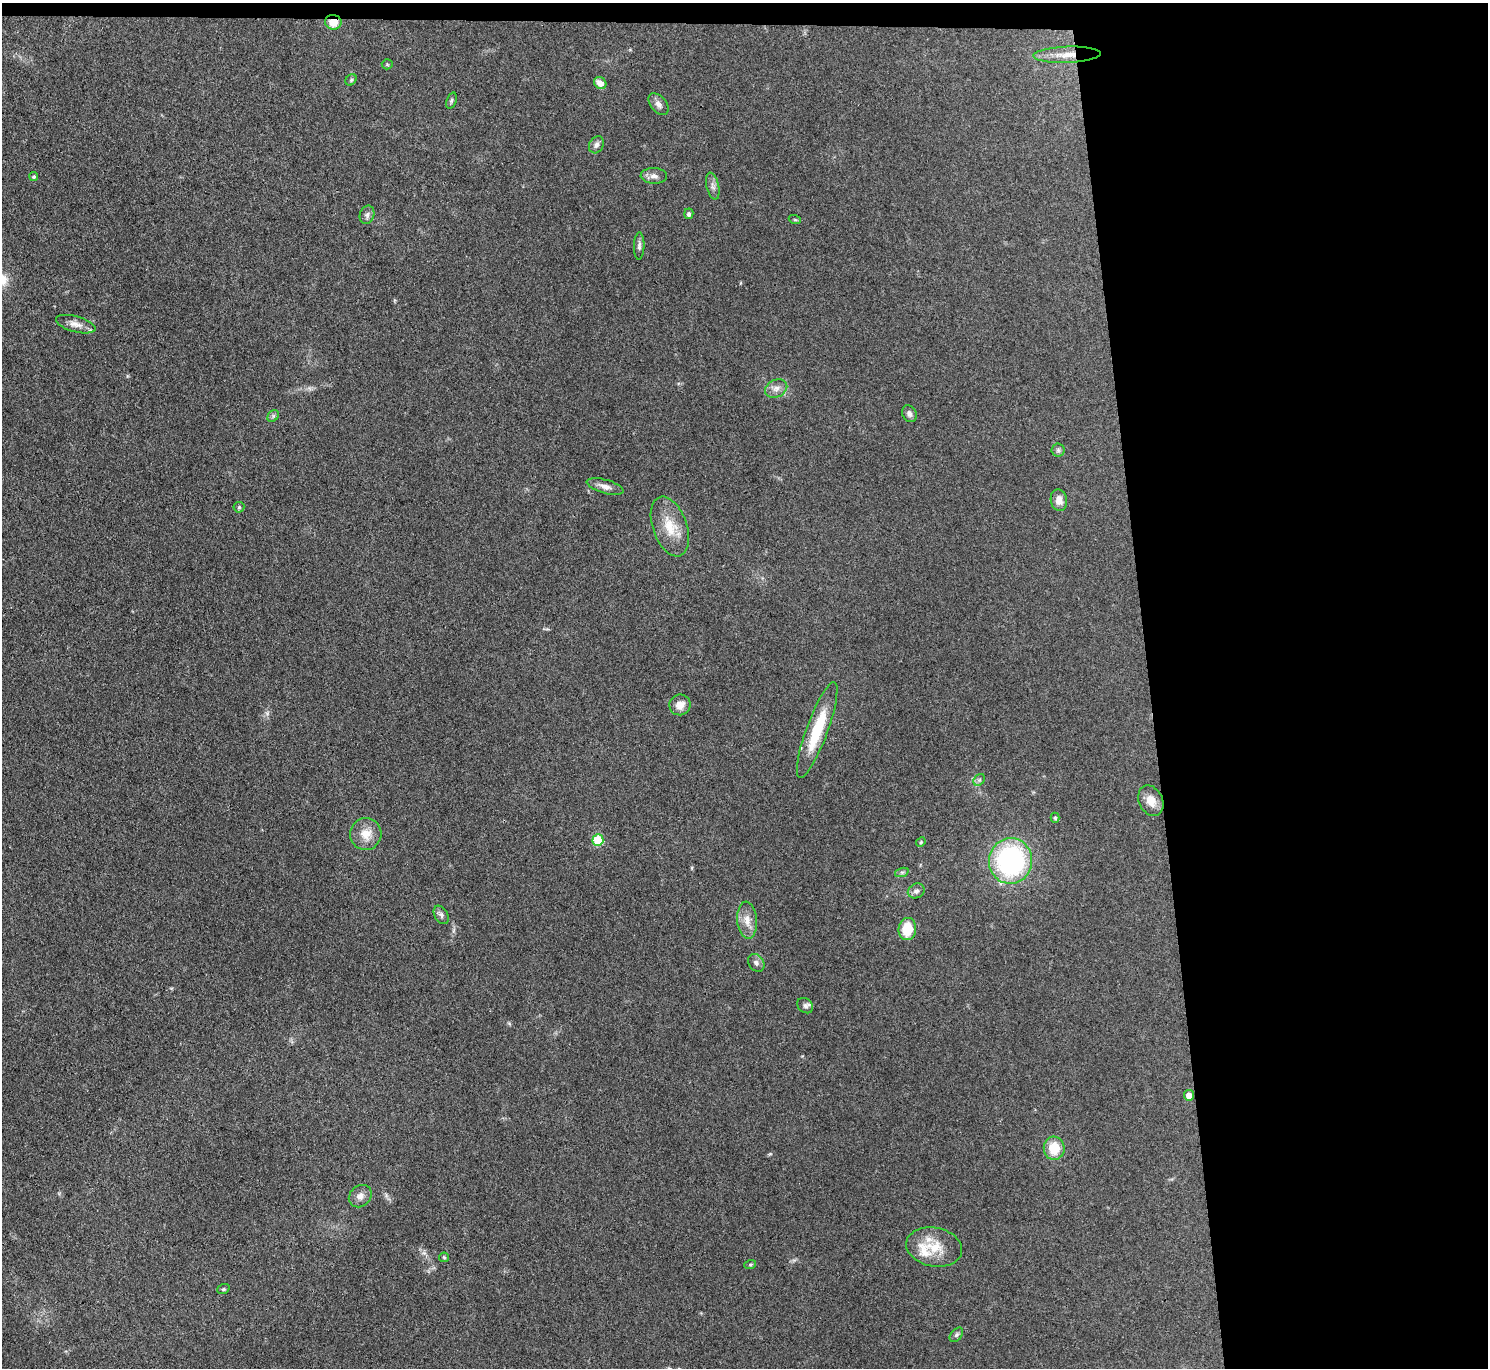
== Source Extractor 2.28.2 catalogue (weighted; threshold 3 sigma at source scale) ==
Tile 3 of 3 x 3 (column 3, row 1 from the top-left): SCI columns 2973-4458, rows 2857-4222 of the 4458 x 4433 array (HDU 1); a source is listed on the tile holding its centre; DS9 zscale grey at full resolution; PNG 1490 x 1370 px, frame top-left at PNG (2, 3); each listed source drawn as its Kron ellipse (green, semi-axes under 4 px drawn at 4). Shown black and unused: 24% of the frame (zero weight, under 3 of 4 exposures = <1% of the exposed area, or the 3 px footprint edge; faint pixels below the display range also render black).
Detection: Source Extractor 2.28.2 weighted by HDU 2 'WHT'; one run over the whole footprint, this tile lists its part. Background 0.0958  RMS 0.0066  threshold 0.0298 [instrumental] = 3 sigma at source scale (4.5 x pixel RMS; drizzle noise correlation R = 1.50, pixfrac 1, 0.05/0.05 arcsec/px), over >= 5 px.
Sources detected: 49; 1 inside a brighter listed object's ellipse — not listed separately; the other 48 listed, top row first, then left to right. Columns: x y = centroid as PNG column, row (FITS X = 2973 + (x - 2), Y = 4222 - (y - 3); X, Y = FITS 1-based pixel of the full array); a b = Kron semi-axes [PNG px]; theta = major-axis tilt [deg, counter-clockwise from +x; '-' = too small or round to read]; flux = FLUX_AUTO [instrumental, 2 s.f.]
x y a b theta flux
333 22 8 7 - 9.9
1067 55 34 8 2 11
387 64 5 5 - 0.78
351 80 6 5 - 1.1
600 83 6 5 - 5.5
451 101 8 5 70 1.2
658 104 12 7 -51 3.3
596 145 9 7 61 2.5
654 176 13 7 -2 3.3
34 177 4 4 - 1.2
713 186 13 6 -77 2.9
689 214 5 4 - 1.8
367 215 9 7 73 2.2
795 220 6 4 -19 0.8
639 246 13 5 88 2.1
76 324 20 8 -15 5.3
776 388 11 8 24 4
909 414 9 7 -63 2.4
273 416 6 5 - 1.3
1058 450 6 6 - 1.4
605 486 19 7 -15 4.3
1059 500 11 8 -79 5
239 507 5 5 - 1
670 526 31 17 -70 17
680 705 11 10 - 5.6
817 730 51 11 70 29
979 780 6 5 - 1.3
1151 801 16 11 -63 7.8
1055 818 5 4 - 1
366 834 16 15 - 9.8
598 840 6 5 - 27
921 842 5 4 - 0.72
1011 861 23 21 82 120
902 872 7 4 18 1.2
916 891 9 7 25 2.2
441 915 10 6 -58 2.1
747 920 18 10 -85 7
907 929 11 9 84 17
756 963 9 7 -51 2.5
805 1006 8 7 - 2.1
1189 1095 5 5 - 6.2
1054 1148 12 10 -84 15
360 1196 12 10 43 4.3
934 1247 28 19 -10 17
444 1257 5 4 - 0.87
750 1265 6 4 19 0.88
223 1289 6 5 - 0.98
956 1335 8 5 49 1.5
Overlapping masked pixels (flux is a lower limit): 2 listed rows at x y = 333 22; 1067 55